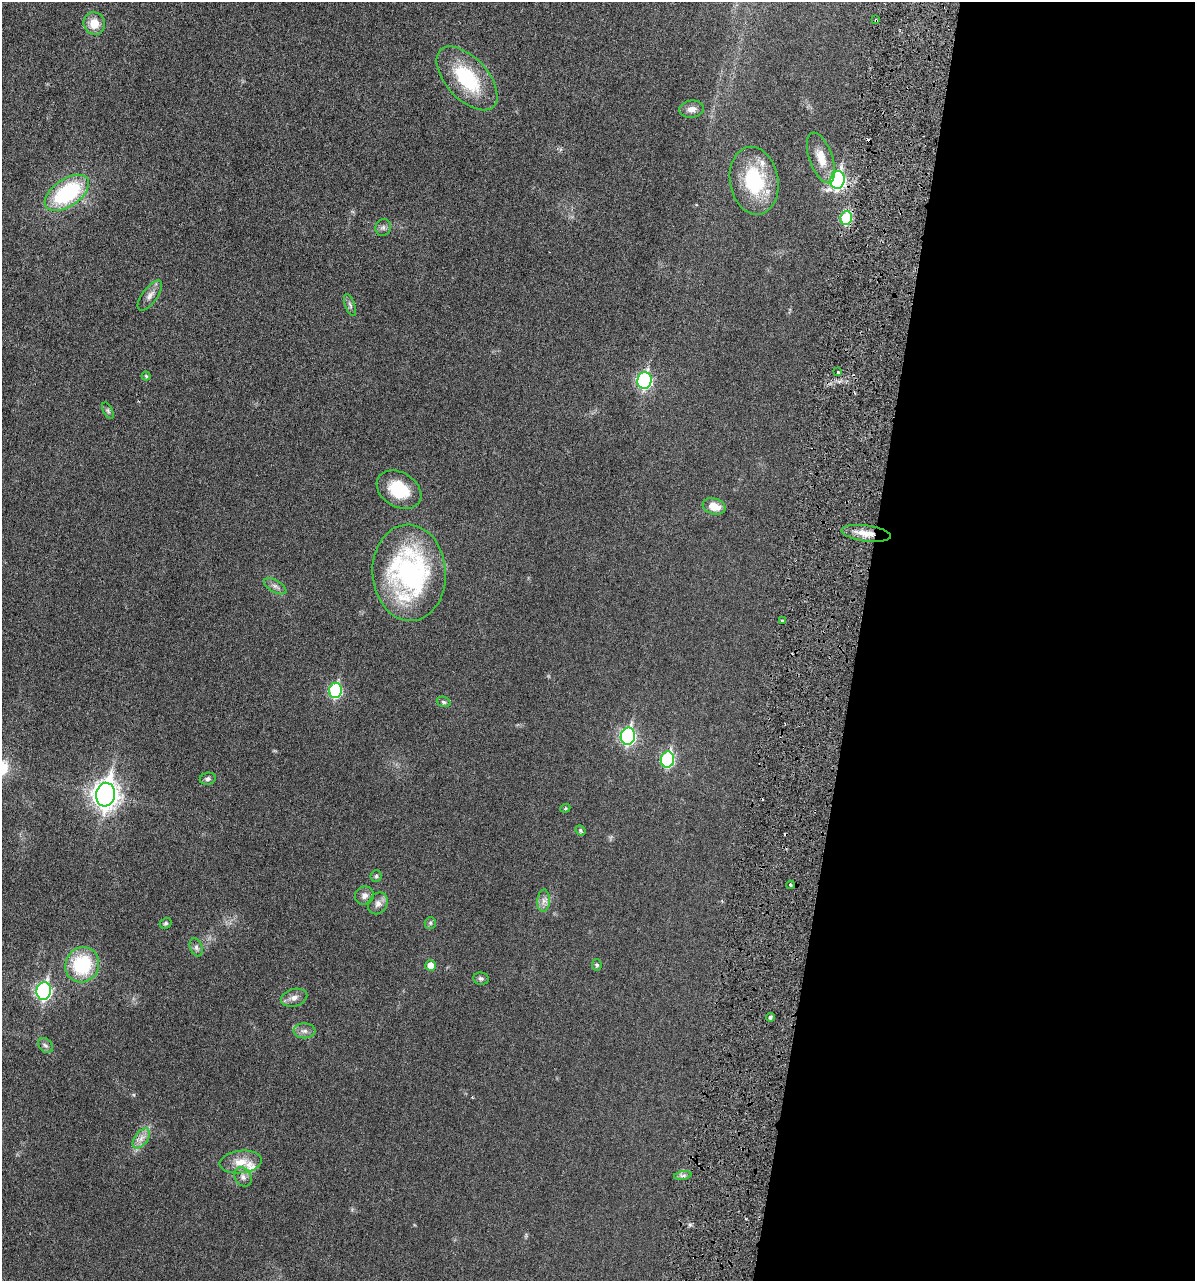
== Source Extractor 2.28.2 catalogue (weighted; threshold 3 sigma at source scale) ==
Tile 12 of 4 x 4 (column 4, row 3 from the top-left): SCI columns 3718-4910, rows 1328-2606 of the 5153 x 5187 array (HDU 1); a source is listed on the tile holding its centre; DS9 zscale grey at full resolution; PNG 1197 x 1283 px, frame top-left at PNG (2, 2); each listed source drawn as its Kron ellipse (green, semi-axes under 4 px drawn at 4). Shown black and unused: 28% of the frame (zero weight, under 3 of 6 exposures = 1% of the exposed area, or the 3 px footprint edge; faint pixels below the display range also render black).
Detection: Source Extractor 2.28.2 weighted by HDU 2 'WHT'; one run over the whole footprint, this tile lists its part. Background 0.0305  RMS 0.0046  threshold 0.0186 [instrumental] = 3 sigma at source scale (4.09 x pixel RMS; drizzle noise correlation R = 1.36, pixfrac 0.8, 0.05/0.05 arcsec/px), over >= 5 px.
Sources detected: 54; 1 cosmic-ray / hot-pixel residue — neither listed nor drawn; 2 inside a brighter listed object's ellipse — not listed separately; the other 51 listed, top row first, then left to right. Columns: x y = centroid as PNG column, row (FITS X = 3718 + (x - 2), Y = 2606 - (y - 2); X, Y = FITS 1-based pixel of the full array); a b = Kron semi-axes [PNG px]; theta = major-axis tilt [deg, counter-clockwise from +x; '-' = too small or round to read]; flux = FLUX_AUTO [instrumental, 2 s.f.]
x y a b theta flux
876 20 3 3 - 0.54
94 23 11 10 - 5.9
467 78 39 21 -47 27
692 109 12 8 6 2.4
821 158 26 11 -70 6.5
838 180 9 7 81 71
754 181 34 24 -80 26
67 193 25 13 35 37
846 218 7 5 80 27
383 227 8 7 - 1.3
150 296 18 7 54 2.5
350 305 11 5 -69 1.2
838 372 3 3 - 0.53
146 376 4 4 - 0.56
645 380 8 7 - 63
108 411 9 4 -64 0.74
399 490 24 17 -31 14
714 506 12 7 -17 5.4
866 533 25 8 -7 5.6
409 573 48 36 -86 81
275 586 12 6 -30 1.6
783 621 4 2 - 0.32
335 690 8 6 81 44
444 702 7 5 -19 0.77
628 736 8 7 - 81
667 760 8 6 78 44
208 779 8 6 14 1
106 795 12 9 81 350
565 808 5 4 - 0.47
580 830 5 4 - 0.8
376 876 6 5 - 0.73
790 885 4 3 - 0.59
364 896 10 9 - 1.9
544 901 11 6 86 1.9
378 903 11 9 58 2.3
166 923 6 5 - 0.66
430 923 6 5 - 0.72
196 947 9 6 -69 1.3
82 965 18 16 58 26
431 965 5 5 - 4.6
597 965 6 5 - 0.71
481 979 8 6 -10 0.95
44 991 9 7 78 85
294 998 13 8 15 2.4
770 1017 4 4 - 0.91
304 1031 11 7 -2 1.9
45 1045 8 6 -43 1.1
141 1138 11 6 52 2.5
241 1162 21 11 7 5.6
683 1176 9 4 9 1.1
243 1177 10 8 -56 1.9
Overlapping masked pixels (flux is a lower limit): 3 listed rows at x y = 876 20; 846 218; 866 533